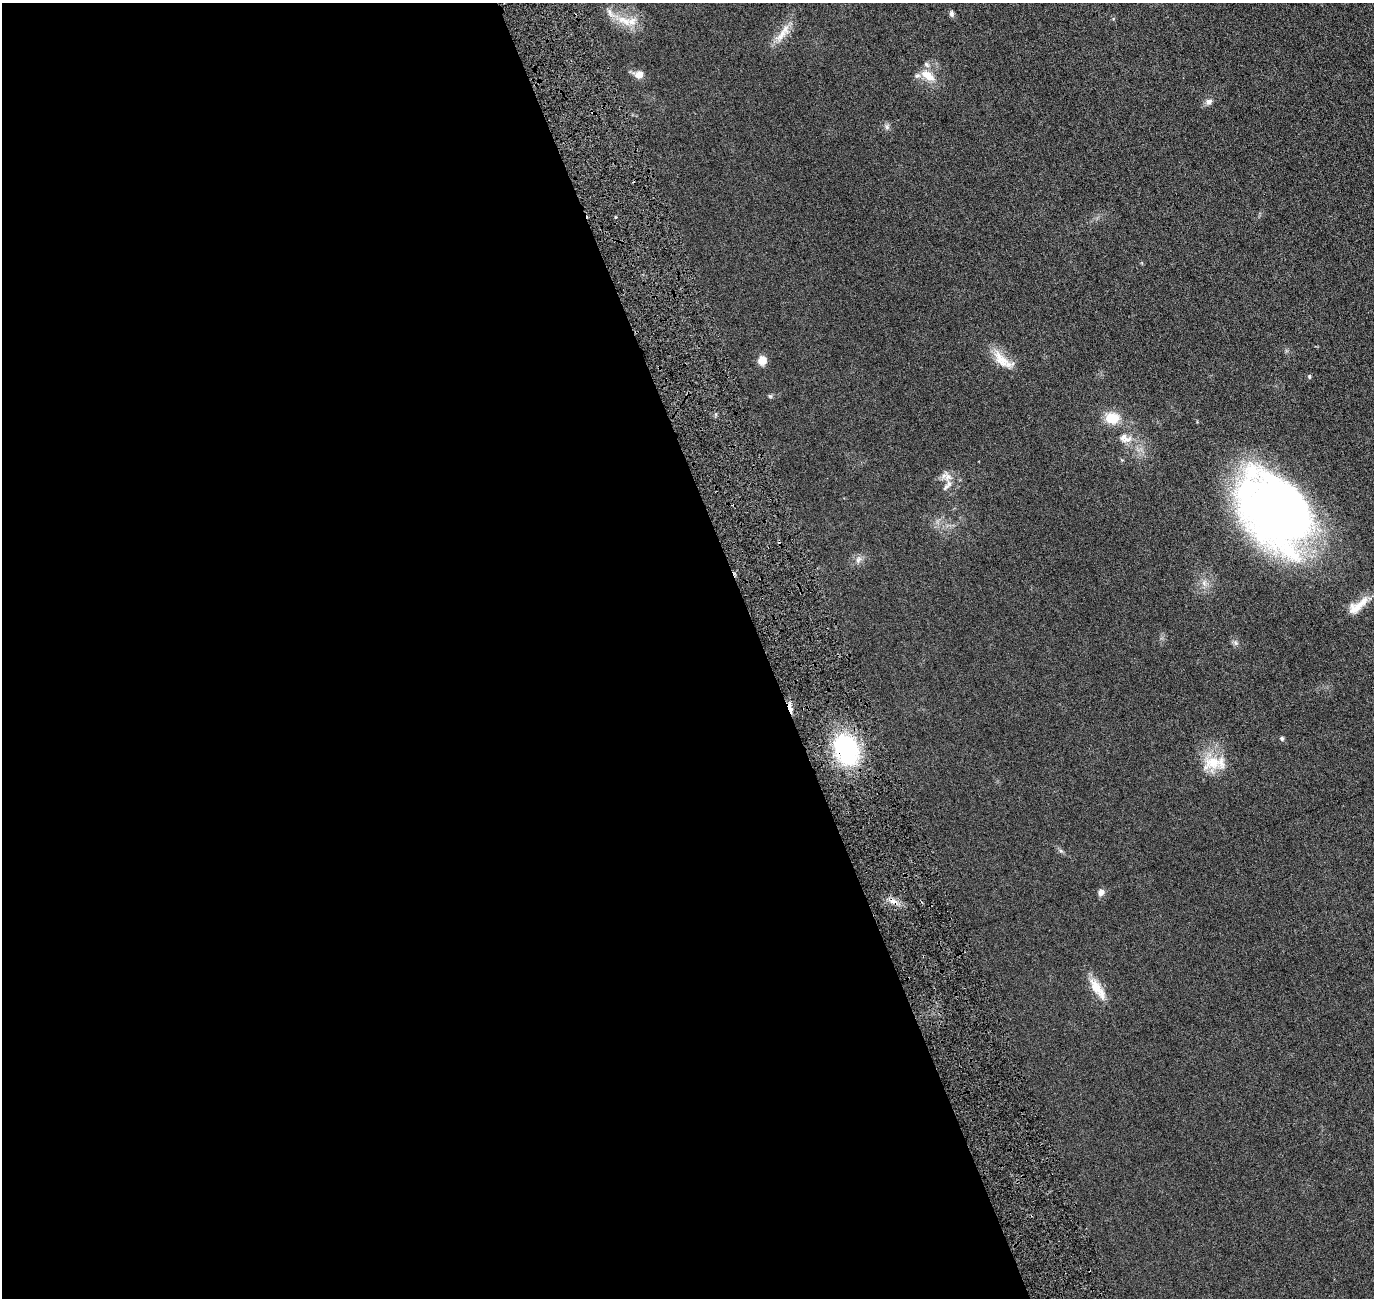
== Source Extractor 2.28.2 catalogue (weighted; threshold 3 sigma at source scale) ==
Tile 9 of 4 x 4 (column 1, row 3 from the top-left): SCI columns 70-1441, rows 1476-2771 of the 5618 x 5643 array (HDU 1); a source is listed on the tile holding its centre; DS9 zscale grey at full resolution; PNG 1376 x 1300 px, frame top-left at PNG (2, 3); no overlay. Shown black and unused: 56% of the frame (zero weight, under 3 of 6 exposures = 1% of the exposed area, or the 3 px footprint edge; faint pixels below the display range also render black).
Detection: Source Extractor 2.28.2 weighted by HDU 2 'WHT'; one run over the whole footprint, this tile lists its part. Background 0.0277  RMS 0.0043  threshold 0.0176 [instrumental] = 3 sigma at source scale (4.09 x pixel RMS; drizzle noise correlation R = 1.36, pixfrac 0.8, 0.05/0.05 arcsec/px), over >= 5 px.
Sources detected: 30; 1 cosmic-ray / hot-pixel residue — not listed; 4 inside a brighter listed object's ellipse — not listed separately; the other 25 listed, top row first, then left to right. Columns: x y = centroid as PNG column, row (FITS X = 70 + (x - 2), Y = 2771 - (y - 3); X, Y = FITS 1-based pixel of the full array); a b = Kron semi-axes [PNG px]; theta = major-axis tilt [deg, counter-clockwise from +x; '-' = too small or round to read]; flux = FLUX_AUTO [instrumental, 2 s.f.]
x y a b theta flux
951 14 8 5 -84 0.92
624 20 25 11 -25 7
781 35 26 9 53 5
639 74 11 9 13 2.8
928 76 21 11 -34 5.3
1209 102 8 7 - 1.6
887 127 7 6 - 0.87
762 360 9 8 - 3.7
1003 360 35 13 -39 6.7
1309 376 6 4 83 0.43
770 396 6 4 -18 0.49
1112 418 15 11 1 8.3
1125 438 19 12 -18 4.2
948 476 13 11 85 3
1276 511 74 49 -50 280
858 559 11 6 45 1.6
1204 583 7 4 -72 0.99
1357 607 26 13 33 5.6
1236 643 7 4 -71 0.73
1282 739 5 5 - 0.73
846 749 24 18 -69 52
1215 763 34 17 -2 9.6
1101 892 8 7 - 1.7
893 901 12 6 -16 2.3
1097 989 33 11 -54 6.5
Overlapping masked pixels (flux is a lower limit): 1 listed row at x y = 846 749
Unlisted compact peaks at least as high as the median listed source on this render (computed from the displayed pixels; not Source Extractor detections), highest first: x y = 1061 851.